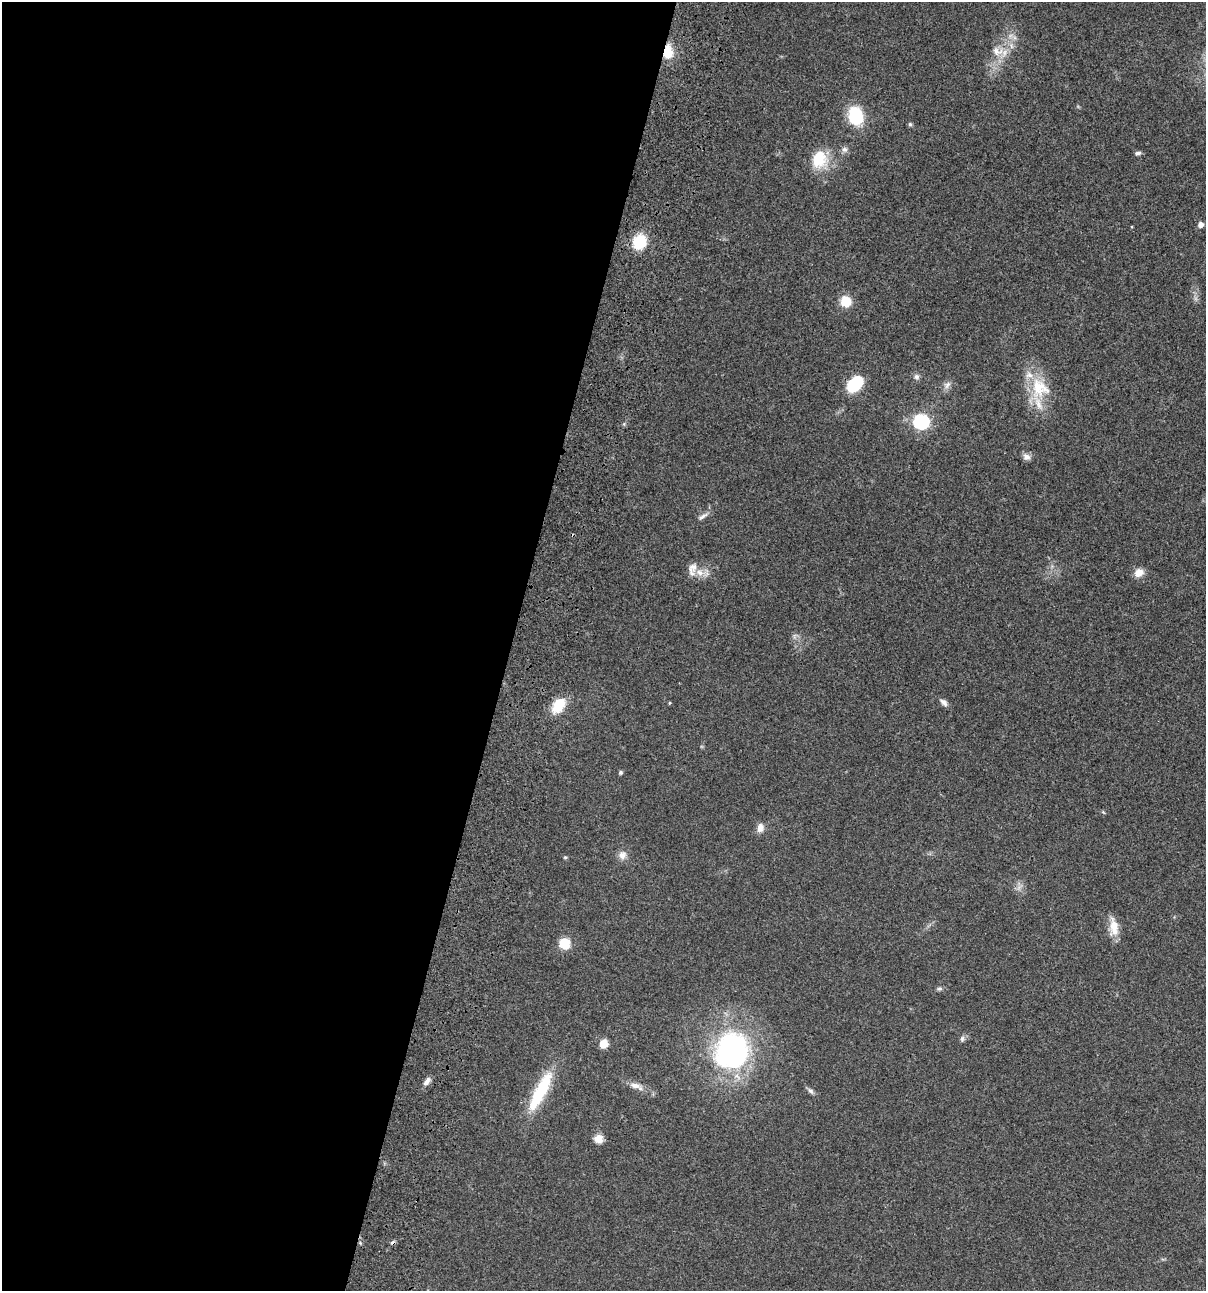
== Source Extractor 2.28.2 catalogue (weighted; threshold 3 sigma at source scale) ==
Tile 5 of 4 x 4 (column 1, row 2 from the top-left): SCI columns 233-1436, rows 2698-3986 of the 5406 x 5393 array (HDU 1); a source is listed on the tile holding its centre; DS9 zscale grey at full resolution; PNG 1208 x 1293 px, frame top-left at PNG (2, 2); no overlay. Shown black and unused: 42% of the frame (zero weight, under 3 of 4 exposures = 9% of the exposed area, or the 3 px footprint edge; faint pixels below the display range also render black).
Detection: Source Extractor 2.28.2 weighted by HDU 2 'WHT'; one run over the whole footprint, this tile lists its part. Background 0.0468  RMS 0.0053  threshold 0.0239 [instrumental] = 3 sigma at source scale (4.5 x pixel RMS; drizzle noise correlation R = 1.50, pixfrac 1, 0.05/0.05 arcsec/px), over >= 5 px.
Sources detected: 42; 1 cosmic-ray / hot-pixel residue — not listed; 3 inside a brighter listed object's ellipse — not listed separately; the other 38 listed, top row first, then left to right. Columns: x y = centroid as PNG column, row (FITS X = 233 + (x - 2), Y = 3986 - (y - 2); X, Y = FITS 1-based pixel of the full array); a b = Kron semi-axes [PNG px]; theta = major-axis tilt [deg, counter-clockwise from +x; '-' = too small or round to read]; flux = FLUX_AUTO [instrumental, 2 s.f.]
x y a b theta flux
1011 46 9 4 -81 1.6
997 51 18 13 -21 6.8
668 52 12 9 84 11
855 116 14 11 -72 31
910 124 6 5 - 0.78
844 149 8 7 - 1.7
1138 153 8 4 5 1.2
819 159 22 18 79 16
1201 224 5 5 - 2.8
639 242 12 10 63 20
845 301 11 11 - 9
916 377 8 7 - 1.5
855 384 17 12 44 21
947 385 11 8 57 2.3
1038 387 31 22 -87 20
921 422 7 7 - 79
1026 457 9 8 - 2.4
702 516 16 5 33 2.1
700 572 12 9 -21 4.6
1139 573 12 9 30 4.3
944 702 12 6 -42 2.1
669 703 5 3 - 0.43
559 705 21 13 55 10
621 772 5 4 - 0.88
760 828 11 8 83 3.2
622 855 12 11 - 3.2
565 857 5 4 - 0.6
1114 925 23 12 89 7.3
565 943 14 13 - 7.3
939 989 9 5 13 1.1
962 1039 9 5 80 1.2
603 1044 6 5 - 14
732 1050 34 30 69 120
427 1081 13 6 57 2.4
636 1086 21 8 -19 4.5
540 1091 53 13 63 28
811 1091 10 6 -45 1.4
598 1139 11 10 - 4.1
Overlapping masked pixels (flux is a lower limit): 1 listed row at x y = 668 52